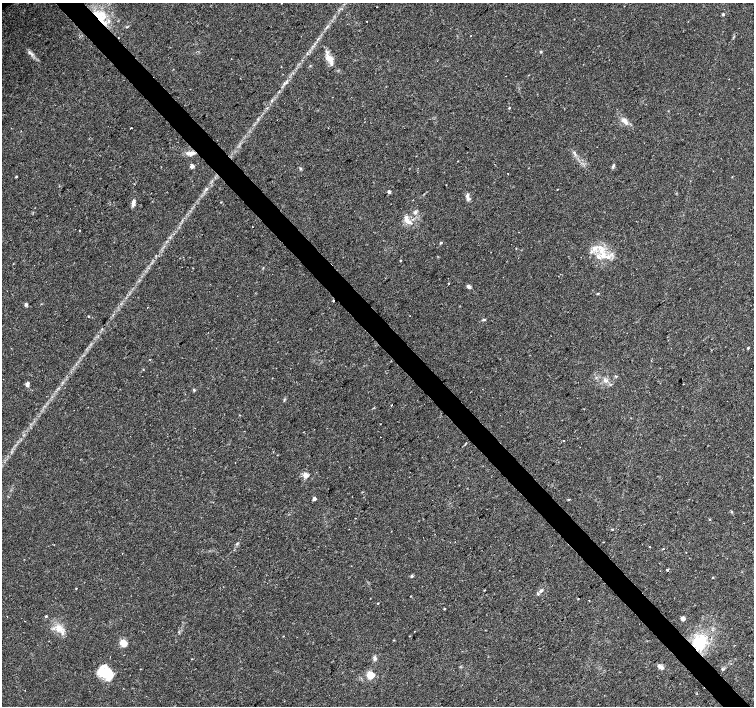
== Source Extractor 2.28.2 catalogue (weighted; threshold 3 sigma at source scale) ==
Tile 6 of 4 x 4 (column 2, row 2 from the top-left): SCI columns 1509-3011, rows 3027-4433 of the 6018 x 5986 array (HDU 1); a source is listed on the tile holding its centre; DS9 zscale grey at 2 x 2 block average (1 PNG px = mean of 2 x 2 image px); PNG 756 x 708 px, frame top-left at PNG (2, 3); no overlay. Shown black and unused: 4% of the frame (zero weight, under 2 of 3 exposures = <1% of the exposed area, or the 3 px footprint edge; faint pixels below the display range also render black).
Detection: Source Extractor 2.28.2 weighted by HDU 2 'WHT'; one run over the whole footprint, this tile lists its part. Background 0.0339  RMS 0.0039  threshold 0.0178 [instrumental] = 3 sigma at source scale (4.5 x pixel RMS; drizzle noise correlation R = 1.50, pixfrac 1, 0.0396/0.0396 arcsec/px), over >= 5 px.
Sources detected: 87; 1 cosmic-ray / hot-pixel residue — not listed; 8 inside a brighter listed object's ellipse — not listed separately; the other 78 listed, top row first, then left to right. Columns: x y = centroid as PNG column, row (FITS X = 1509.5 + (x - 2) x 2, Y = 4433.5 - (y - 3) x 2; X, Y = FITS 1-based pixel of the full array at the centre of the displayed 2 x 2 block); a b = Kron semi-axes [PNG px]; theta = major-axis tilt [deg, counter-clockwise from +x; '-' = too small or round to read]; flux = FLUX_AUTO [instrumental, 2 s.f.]
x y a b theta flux
723 14 4 3 - 1
100 17 22 7 -49 20
471 35 2 2 - 0.8
541 52 3 3 - 0.79
31 54 8 2 -40 2.3
328 58 11 8 -44 7.6
281 67 2 2 - 0.46
506 76 2 2 - 1.7
729 79 2 2 - 0.44
509 108 3 2 - 0.81
624 121 9 6 -46 4.8
131 128 2 2 - 2.2
574 152 3 2 - 0.75
191 153 12 4 8 5.6
192 166 3 2 - 7.5
613 166 6 3 68 1.4
301 169 3 3 - 0.9
508 173 2 2 - 0.53
16 176 3 2 - 0.76
557 189 2 2 - 0.37
389 192 2 2 - 4.8
468 196 10 5 -76 3.5
221 202 2 2 - 0.47
133 203 9 4 80 3.5
415 212 5 4 - 1.8
409 222 9 5 -24 5.2
252 226 2 2 - 0.35
80 230 2 2 - 0.43
441 243 3 2 - 1.4
595 248 7 5 16 5.1
603 256 10 6 -64 7.6
400 261 3 2 - 0.53
469 287 5 4 - 2.2
598 293 4 2 - 0.77
333 301 2 2 - 3.7
26 305 4 4 - 1.7
88 316 2 2 - 0.6
484 320 4 2 - 0.9
748 348 3 2 - 0.95
143 369 2 2 - 0.52
605 380 8 4 -36 3.5
27 384 6 4 76 2.6
683 384 2 2 - 0.82
194 390 4 3 - 0.95
284 400 3 2 - 0.74
392 405 2 2 - 2.3
380 424 2 2 - 0.38
380 437 2 2 - 0.67
563 440 2 2 - 1.3
306 475 3 3 - 14
314 499 3 3 - 3.4
569 500 4 2 - 0.56
732 511 3 2 - 0.54
709 519 2 2 - 0.49
603 542 2 2 - 0.35
237 544 3 2 - 0.82
650 546 2 2 - 1.1
663 549 2 2 - 0.51
667 570 3 2 - 1.5
412 576 3 3 - 1.5
713 577 3 2 - 0.74
76 588 2 2 - 0.58
484 590 3 2 - 0.45
541 591 4 3 - 2.3
411 596 3 2 - 0.38
378 603 3 2 - 0.46
444 609 3 2 - 0.64
46 616 3 2 - 1.2
682 618 5 4 - 2.6
58 628 8 7 - 7.2
283 636 3 2 - 0.35
124 642 10 7 -17 5.1
699 642 20 16 58 35
375 658 5 4 - 2.5
191 659 3 2 - 0.39
660 667 8 4 -34 3.8
104 672 17 14 -36 20
370 675 3 3 - 47
Overlapping masked pixels (flux is a lower limit): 2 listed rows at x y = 100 17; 699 642
Diffuse or blended objects may show on this block-average render without a row.